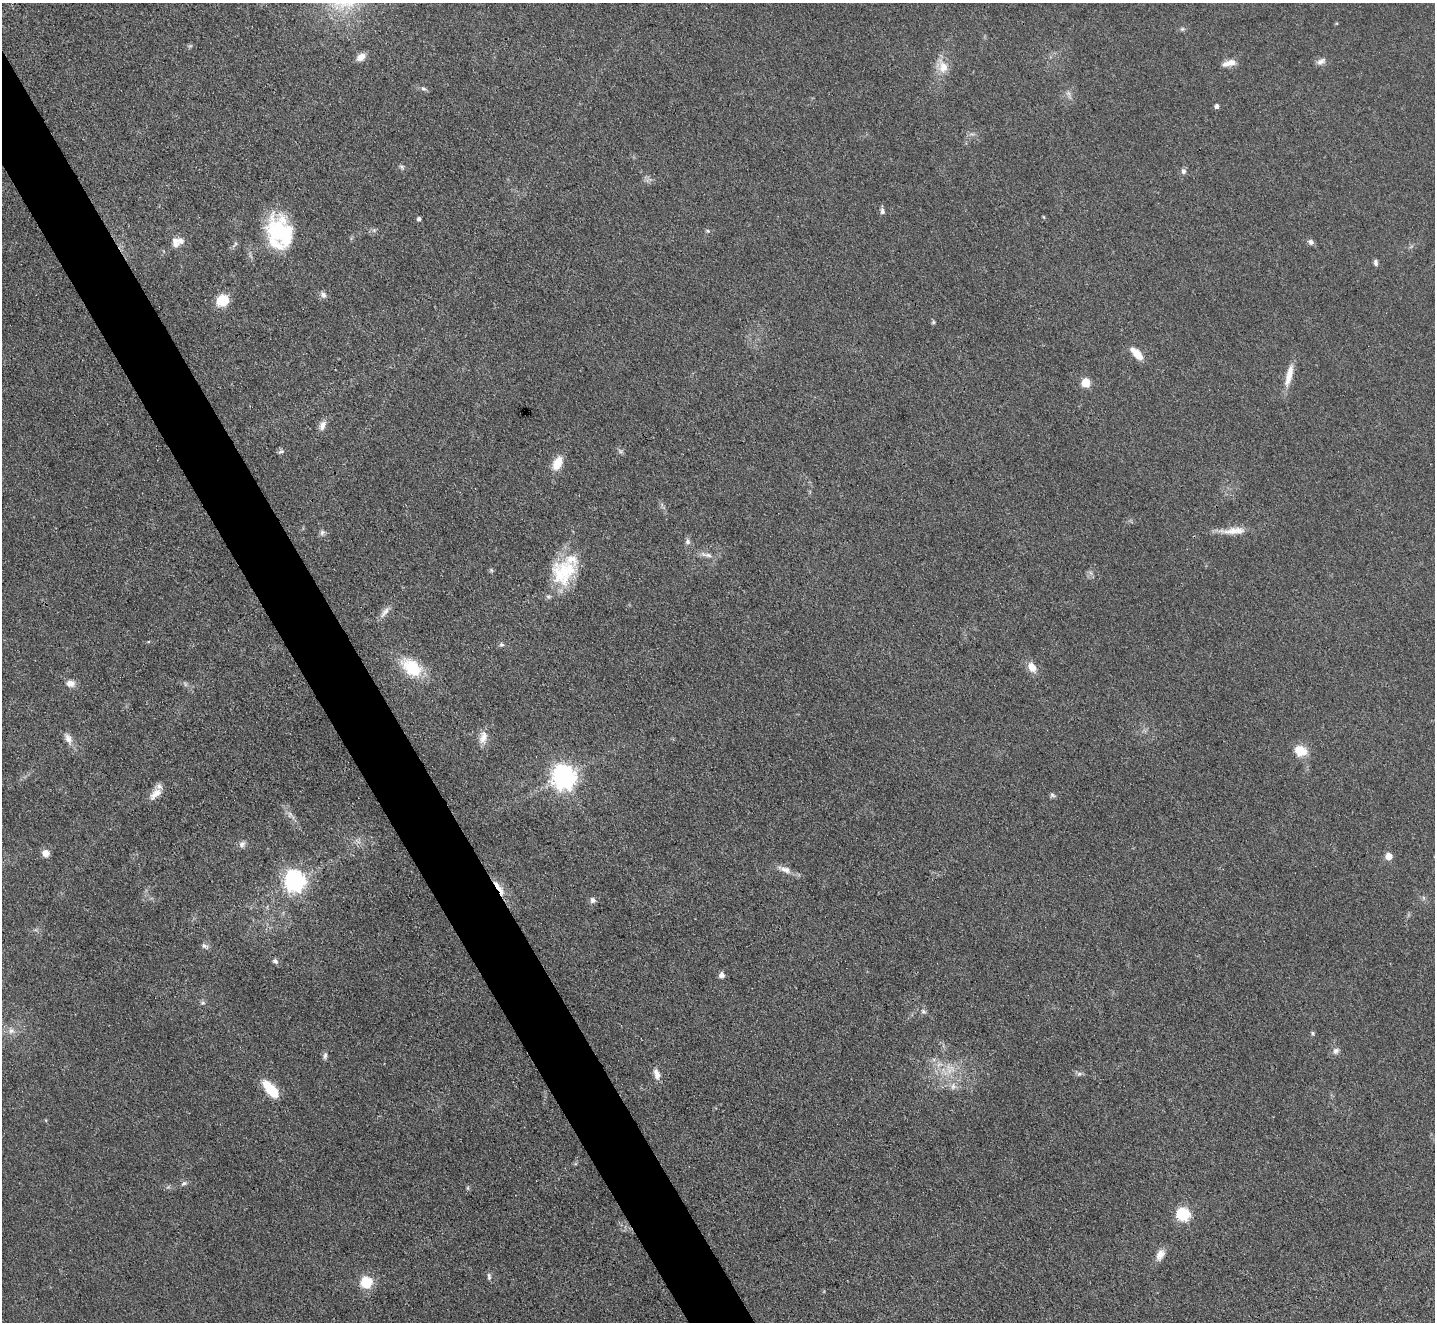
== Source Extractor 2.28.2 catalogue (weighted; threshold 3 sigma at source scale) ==
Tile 11 of 4 x 4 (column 3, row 3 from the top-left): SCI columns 2870-4302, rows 1613-2932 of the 5739 x 5728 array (HDU 1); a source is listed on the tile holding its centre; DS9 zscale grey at full resolution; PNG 1437 x 1324 px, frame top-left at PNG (2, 3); no overlay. Shown black and unused: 4% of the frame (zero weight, under 3 of 4 exposures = <1% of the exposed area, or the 3 px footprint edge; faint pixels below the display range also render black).
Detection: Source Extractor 2.28.2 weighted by HDU 2 'WHT'; one run over the whole footprint, this tile lists its part. Background 0.0737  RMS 0.0063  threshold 0.0283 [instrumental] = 3 sigma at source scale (4.5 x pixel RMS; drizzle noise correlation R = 1.50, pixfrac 1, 0.05/0.05 arcsec/px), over >= 5 px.
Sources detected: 83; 1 too faint to see at this stretch — not listed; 5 inside a brighter listed object's ellipse — not listed separately; the other 77 listed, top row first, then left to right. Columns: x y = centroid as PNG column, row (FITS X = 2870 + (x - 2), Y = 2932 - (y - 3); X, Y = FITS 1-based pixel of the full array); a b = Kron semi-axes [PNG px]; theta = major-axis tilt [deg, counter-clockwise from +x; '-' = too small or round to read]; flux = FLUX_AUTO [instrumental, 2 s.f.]
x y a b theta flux
1182 29 7 6 - 1.3
361 57 12 8 35 4.5
1321 61 13 7 23 3.1
1229 63 17 7 14 5.6
943 67 21 13 -72 9.7
423 89 8 5 -36 1.6
1068 93 8 6 -55 2.2
1217 106 4 4 - 2.2
402 167 7 5 -17 1.3
1183 171 8 7 - 1.8
882 211 8 5 -78 2
1044 217 5 3 - 0.63
419 219 4 4 - 1.6
374 230 6 6 - 1.4
707 231 6 4 -21 0.97
281 232 38 27 -59 54
175 242 15 9 -76 4.5
1311 242 7 6 - 2.4
235 244 12 4 50 1.6
1376 262 8 5 -89 1.7
323 295 9 7 -51 2.6
222 300 15 13 30 13
933 322 6 5 - 0.97
1137 354 16 7 -48 9.9
1289 375 30 8 77 10
1086 383 6 5 - 21
322 425 13 8 70 4
281 452 9 5 14 1.5
557 463 19 10 64 9.8
1233 531 37 9 3 10
322 532 8 6 87 1.8
688 542 7 7 - 2
707 555 17 6 -8 3.8
491 570 6 4 -47 0.99
566 570 35 29 -20 30
548 597 7 5 -1 1.4
385 612 18 6 51 4.1
501 644 6 6 - 1.4
412 667 23 14 -38 30
1032 667 12 9 -57 6.9
70 683 11 8 -2 4.5
185 684 8 4 -54 1.3
483 737 19 10 76 6.6
68 738 18 9 -62 5
1300 751 15 12 -23 11
564 777 9 8 - 570
155 794 19 10 45 6.3
1052 795 7 6 - 1.4
290 814 9 6 89 2.4
242 844 10 7 55 2.7
45 853 8 8 - 4.6
1388 856 5 5 - 9.6
785 869 22 8 -22 5.4
294 881 8 7 - 430
499 888 28 6 -57 8.1
1423 898 7 4 -89 1.1
593 900 7 7 - 2.3
205 946 10 6 -26 1.9
275 961 7 6 - 2
722 975 5 5 - 4.1
202 1003 7 6 - 1.4
923 1011 8 6 -44 1.8
11 1031 10 8 -12 3.8
1313 1033 5 5 - 1.3
1336 1051 9 8 - 2.6
325 1056 10 6 73 1.9
950 1069 17 15 -59 13
657 1074 14 7 -70 4.9
1079 1074 8 5 29 1.6
953 1086 10 6 81 3
271 1090 20 9 -50 22
184 1183 10 6 29 1.9
468 1188 6 4 -90 0.9
1183 1214 6 6 - 94
1160 1255 15 9 64 5.7
489 1277 10 5 -85 1.7
366 1283 6 6 - 53
Overlapping masked pixels (flux is a lower limit): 1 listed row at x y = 499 888